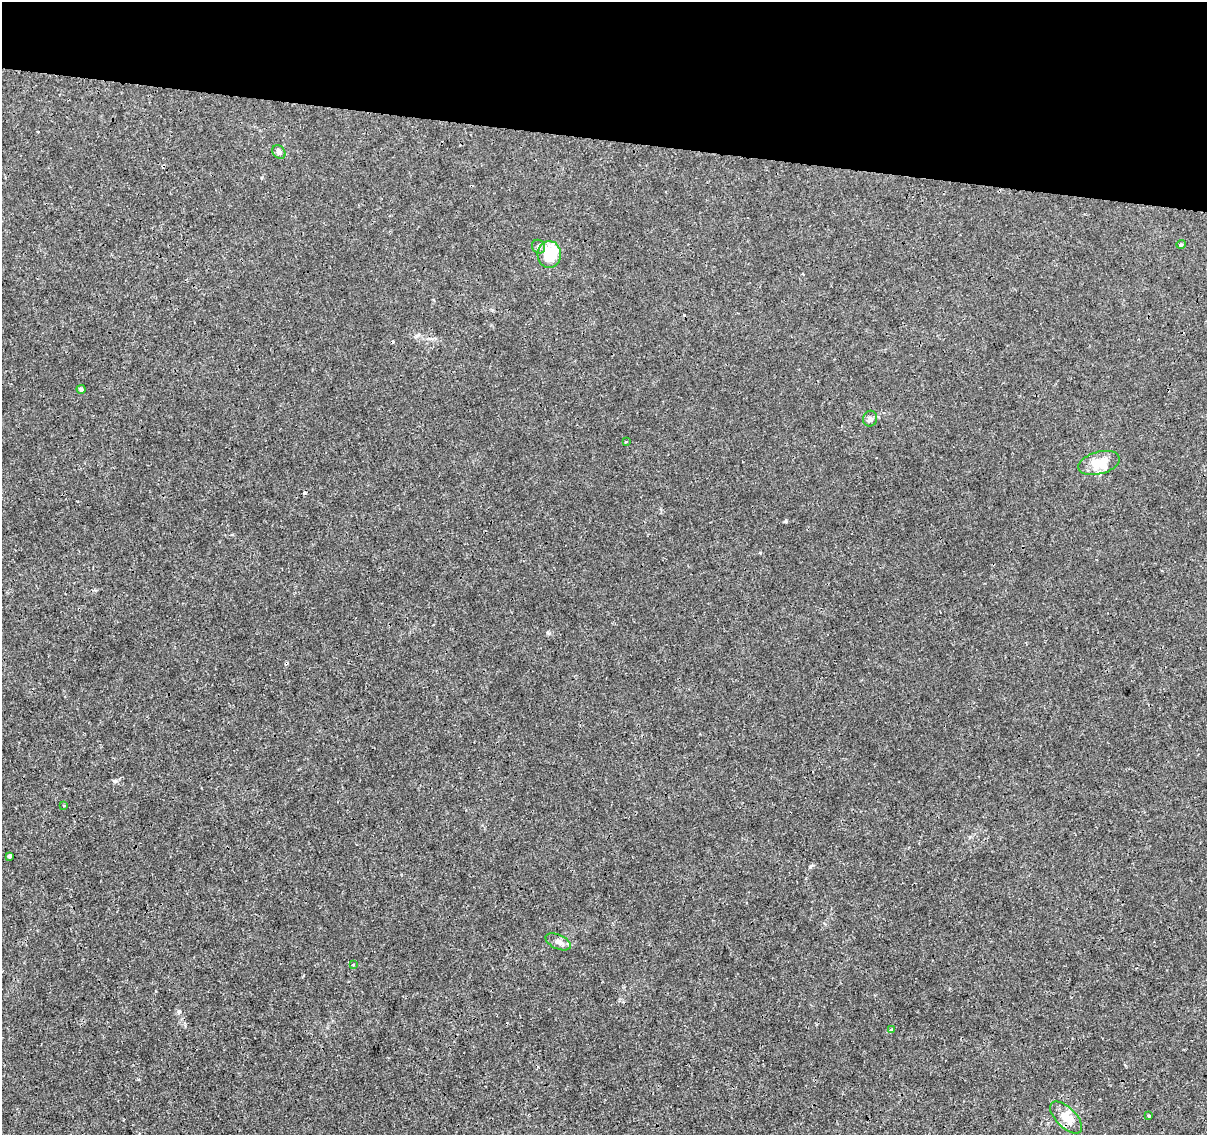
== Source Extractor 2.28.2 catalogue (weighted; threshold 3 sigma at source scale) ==
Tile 2 of 4 x 4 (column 2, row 1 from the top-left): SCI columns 1216-2420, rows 3684-4816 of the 4831 x 5041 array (HDU 1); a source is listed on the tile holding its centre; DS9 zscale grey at full resolution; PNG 1209 x 1137 px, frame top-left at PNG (2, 2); each listed source drawn as its Kron ellipse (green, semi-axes under 4 px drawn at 4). Shown black and unused: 12% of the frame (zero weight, under 3 of 4 exposures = <1% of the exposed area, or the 3 px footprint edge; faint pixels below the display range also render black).
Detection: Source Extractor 2.28.2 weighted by HDU 2 'WHT'; one run over the whole footprint, this tile lists its part. Background 1.45e-04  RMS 7.4e-04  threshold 0.00333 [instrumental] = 3 sigma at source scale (4.5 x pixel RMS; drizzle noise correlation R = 1.50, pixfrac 1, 0.0396/0.0396 arcsec/px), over >= 5 px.
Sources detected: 20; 3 cosmic-ray / hot-pixel residue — neither listed nor drawn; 2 inside a brighter listed object's ellipse — not listed separately; the other 15 listed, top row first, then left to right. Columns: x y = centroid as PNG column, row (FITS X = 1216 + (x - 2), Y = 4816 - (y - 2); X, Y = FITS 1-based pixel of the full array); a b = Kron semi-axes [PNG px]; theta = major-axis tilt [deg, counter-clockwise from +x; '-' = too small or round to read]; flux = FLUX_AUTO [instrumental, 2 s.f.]
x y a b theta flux
279 152 7 6 - 0.23
1181 244 5 3 - 0.088
539 247 7 6 - 0.19
549 254 13 11 87 2.7
81 389 4 4 - 0.2
870 419 8 7 - 0.25
626 441 3 2 - 0.058
1099 463 21 11 16 1.6
64 805 3 2 - 0.094
9 856 4 4 - 0.2
558 942 13 7 -24 0.38
353 965 3 3 - 0.07
891 1029 3 3 - 0.15
1149 1116 4 3 - 0.058
1066 1118 20 10 -45 1.1
Unlisted compact peaks at least as high as the median listed source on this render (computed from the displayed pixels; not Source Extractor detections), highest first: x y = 115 781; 786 521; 810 867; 179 1011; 549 633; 416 336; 138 1079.